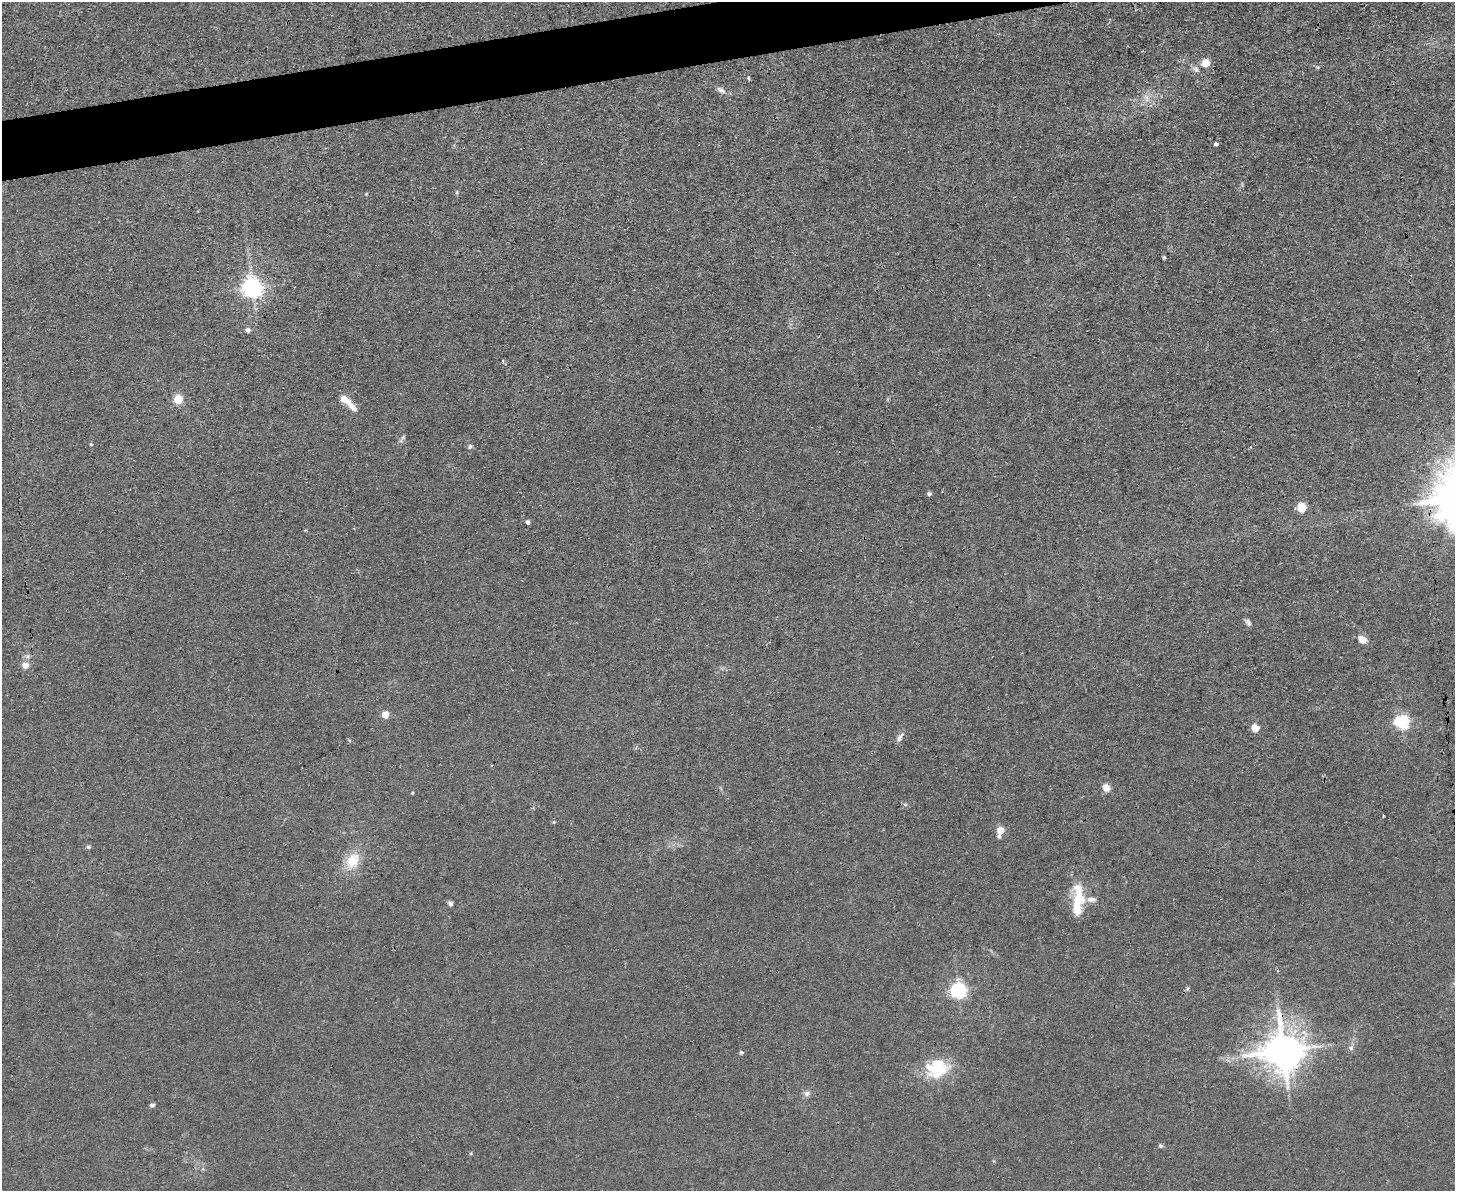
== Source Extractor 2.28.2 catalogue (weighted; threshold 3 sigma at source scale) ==
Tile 8 of 3 x 4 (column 2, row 3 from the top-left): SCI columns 1584-3036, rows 1190-2378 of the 4732 x 4757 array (HDU 1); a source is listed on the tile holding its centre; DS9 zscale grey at full resolution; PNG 1457 x 1193 px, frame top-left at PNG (2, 2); no overlay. Shown black and unused: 3% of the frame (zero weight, under 3 of 4 exposures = <1% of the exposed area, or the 3 px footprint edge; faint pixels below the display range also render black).
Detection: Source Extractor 2.28.2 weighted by HDU 2 'WHT'; one run over the whole footprint, this tile lists its part. Background 0.0426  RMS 0.0052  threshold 0.0232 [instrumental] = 3 sigma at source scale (4.5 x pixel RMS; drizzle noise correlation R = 1.50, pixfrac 1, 0.05/0.05 arcsec/px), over >= 5 px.
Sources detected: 51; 1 too faint to see at this stretch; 1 inside a brighter object's white glare — not listed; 3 inside a brighter listed object's ellipse — not listed separately; the other 46 listed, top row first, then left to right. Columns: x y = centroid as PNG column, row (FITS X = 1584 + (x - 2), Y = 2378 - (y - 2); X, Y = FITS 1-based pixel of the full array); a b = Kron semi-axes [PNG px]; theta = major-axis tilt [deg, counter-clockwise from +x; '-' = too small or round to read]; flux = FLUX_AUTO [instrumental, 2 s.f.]
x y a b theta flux
1206 63 5 5 - 15
1317 67 6 4 -17 0.63
1196 69 9 7 -64 2
749 78 3 3 - 1.8
721 90 13 6 -29 2.5
1146 98 13 7 -66 3.5
1216 144 4 4 - 1.2
457 192 6 4 73 0.66
1164 257 4 4 - 0.77
252 287 7 7 - 290
248 330 5 5 - 2.2
503 361 4 3 - 0.56
178 399 7 7 - 9.7
345 399 13 7 -32 5.4
91 444 4 3 - 0.63
470 446 7 5 56 1
929 494 6 5 - 1.1
1302 508 5 5 - 26
527 522 5 4 - 1.7
1248 622 11 5 -53 1.5
1362 640 9 7 -38 4.8
25 665 5 5 - 8
385 715 5 5 - 12
1402 722 6 6 - 110
1255 728 5 5 - 13
900 737 14 6 54 2.1
1106 788 5 5 - 12
412 793 4 3 - 0.51
554 822 5 4 - 0.66
1000 831 7 5 76 12
88 847 6 5 - 0.89
352 861 24 16 58 13
1091 899 13 7 -2 2.8
451 904 6 6 - 1.3
1077 909 28 14 88 12
1187 989 7 3 71 0.79
958 990 6 6 - 150
1351 1048 6 6 - 1.3
1283 1050 12 11 - 1400
741 1052 4 4 - 1.1
938 1068 34 21 12 23
807 1093 8 7 - 2
152 1105 6 4 26 1.3
1161 1146 7 5 -27 0.94
471 1154 5 3 - 0.5
993 1161 6 4 -90 0.56
Overlapping masked pixels (flux is a lower limit): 1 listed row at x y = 1283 1050